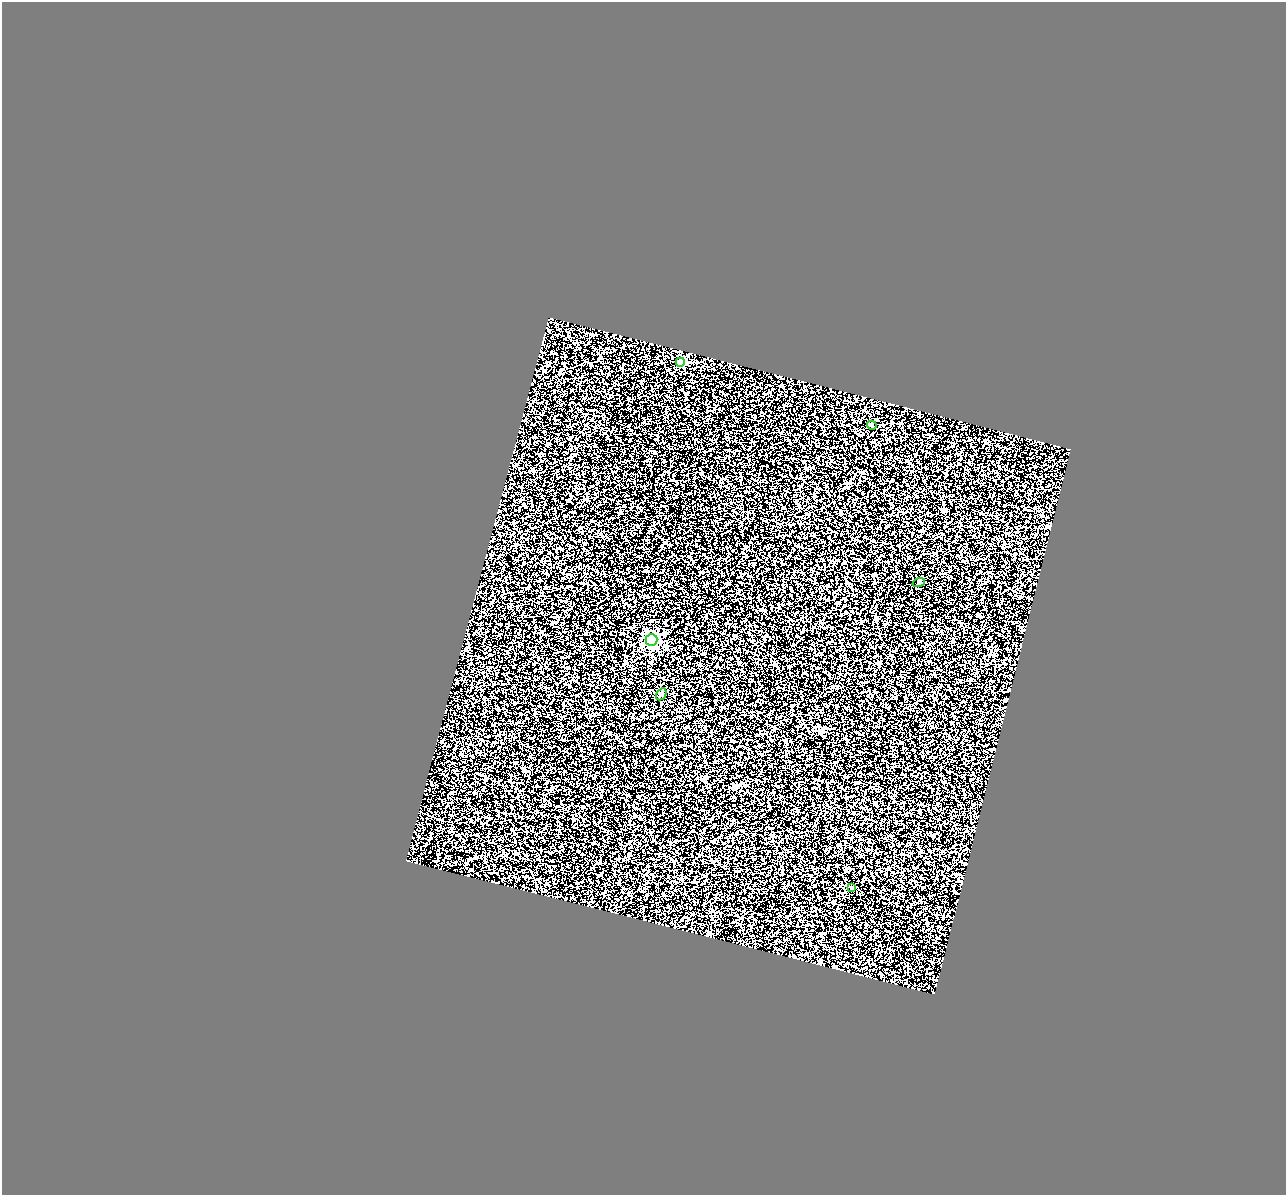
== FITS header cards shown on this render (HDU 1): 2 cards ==
NAXIS1  =                 1284
NAXIS2  =                 1193

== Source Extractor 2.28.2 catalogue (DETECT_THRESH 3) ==
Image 1284 x 1193 px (HDU 1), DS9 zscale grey, 1 PNG px = 1 image px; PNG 1288 x 1197 px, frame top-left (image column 1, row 1193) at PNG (2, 2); each listed source drawn as its Kron ellipse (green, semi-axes under 4 px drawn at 4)
Background 0.725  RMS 0.76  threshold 2.27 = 3 sigma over >= 5 px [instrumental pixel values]
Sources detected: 6; all 6 listed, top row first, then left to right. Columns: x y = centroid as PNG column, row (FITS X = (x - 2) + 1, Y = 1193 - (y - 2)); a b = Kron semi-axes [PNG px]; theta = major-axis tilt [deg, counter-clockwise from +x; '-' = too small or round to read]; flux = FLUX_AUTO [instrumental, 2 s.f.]
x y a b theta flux
680 362 4 4 - 1300
872 425 5 4 - 85
919 582 6 4 18 60
652 640 6 6 - 12000
661 694 6 4 59 81
851 888 3 2 - 54